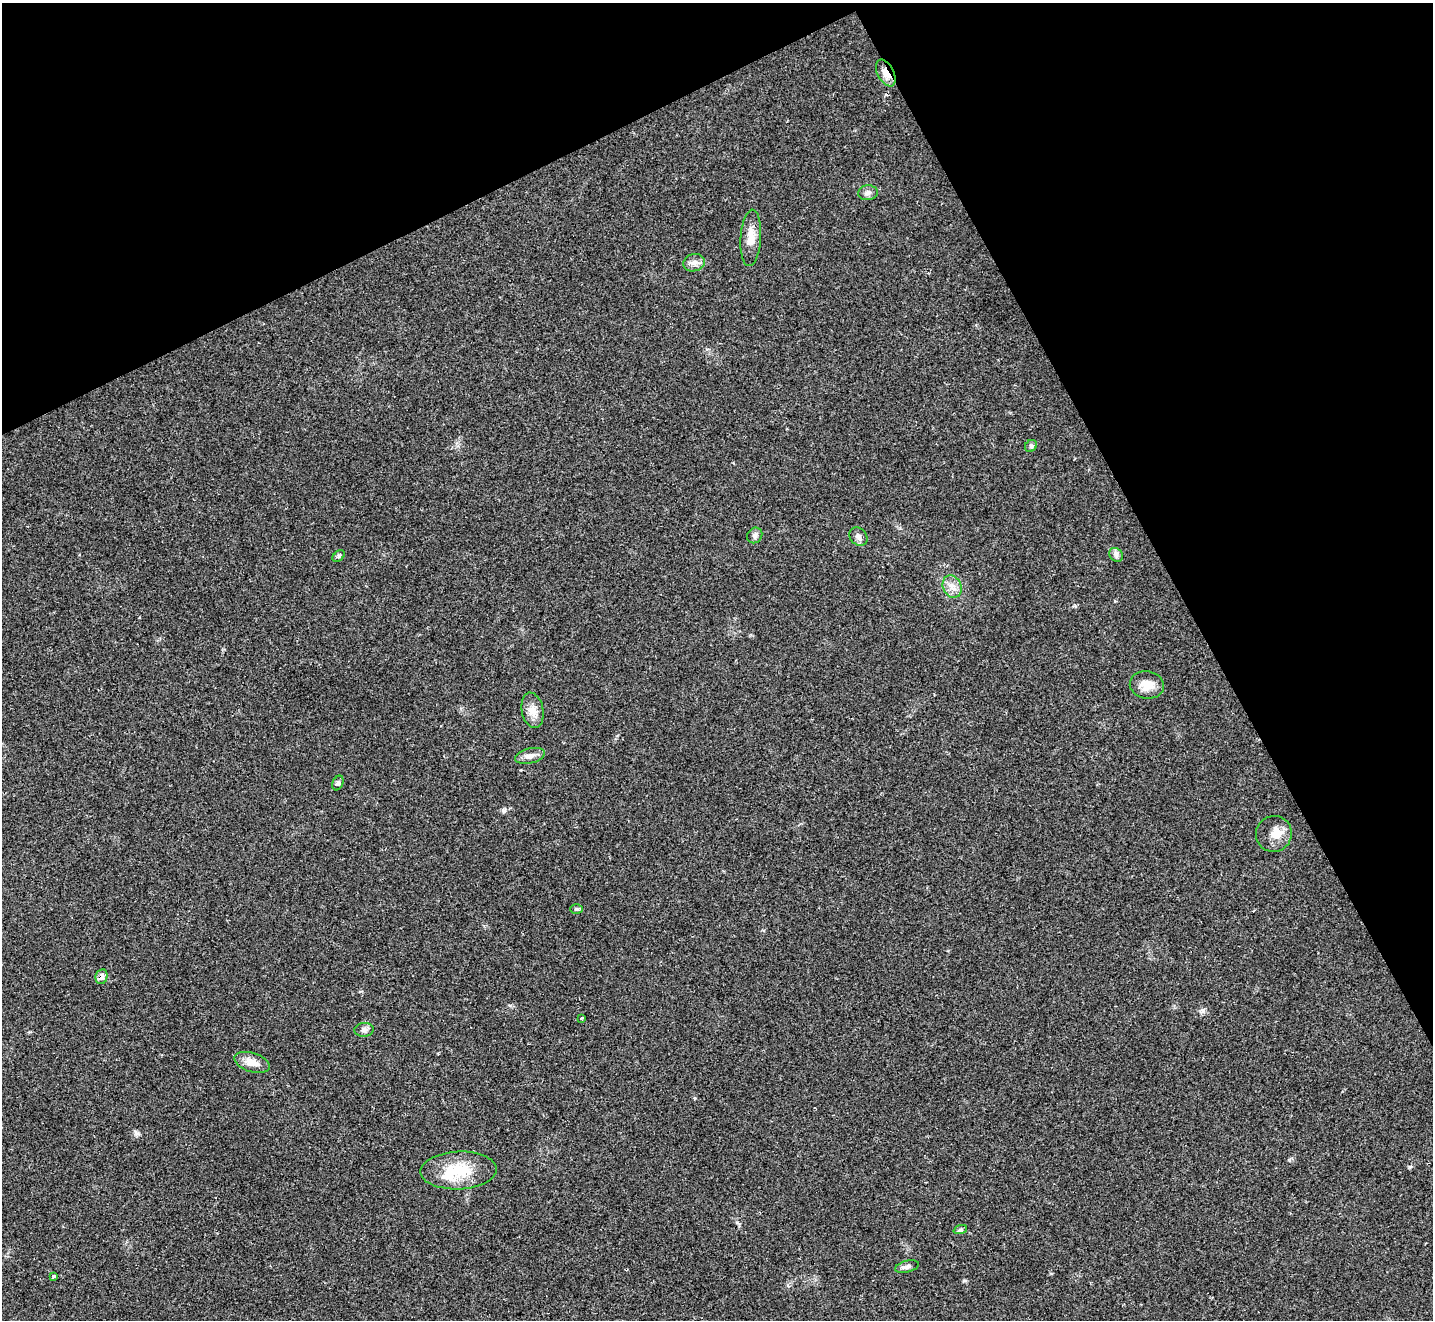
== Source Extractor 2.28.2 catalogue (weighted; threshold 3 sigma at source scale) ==
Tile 3 of 4 x 4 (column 3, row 1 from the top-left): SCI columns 2862-4292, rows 4243-5560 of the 5722 x 5711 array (HDU 1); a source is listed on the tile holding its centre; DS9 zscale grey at full resolution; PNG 1435 x 1322 px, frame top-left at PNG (2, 3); each listed source drawn as its Kron ellipse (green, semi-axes under 4 px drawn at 4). Shown black and unused: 26% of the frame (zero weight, under 2 of 3 exposures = <1% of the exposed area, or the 3 px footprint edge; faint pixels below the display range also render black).
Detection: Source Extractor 2.28.2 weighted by HDU 2 'WHT'; one run over the whole footprint, this tile lists its part. Background 0.0674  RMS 0.0061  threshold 0.0276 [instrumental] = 3 sigma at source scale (4.5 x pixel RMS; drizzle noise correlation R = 1.50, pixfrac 1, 0.05/0.05 arcsec/px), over >= 5 px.
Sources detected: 25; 1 inside a brighter listed object's ellipse — not listed separately; the other 24 listed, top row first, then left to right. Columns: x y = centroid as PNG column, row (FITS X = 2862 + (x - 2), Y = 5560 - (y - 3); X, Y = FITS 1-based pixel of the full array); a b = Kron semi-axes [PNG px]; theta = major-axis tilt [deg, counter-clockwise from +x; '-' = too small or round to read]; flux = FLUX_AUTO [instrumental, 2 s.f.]
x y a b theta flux
886 73 14 8 -62 6.1
868 193 10 7 5 2.4
751 238 28 10 86 7.7
694 263 11 8 16 3.3
1031 446 6 5 - 1.2
755 535 8 7 - 2
858 536 10 8 -45 2.8
1116 555 7 6 - 1.8
339 556 7 4 39 1.2
952 586 11 9 -65 4.7
1147 685 17 13 -9 8.1
532 710 18 11 -79 6
530 756 15 7 13 3.6
338 783 8 5 66 1.6
1274 834 18 18 - 8.3
576 909 6 5 - 1
101 977 7 6 - 4.3
581 1018 3 3 - 3.1
364 1030 9 7 8 2.1
252 1062 18 9 -18 6.7
459 1170 38 19 2 23
960 1230 7 4 18 1.1
907 1267 12 5 15 2.3
54 1276 3 3 - 7.4
Overlapping masked pixels (flux is a lower limit): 2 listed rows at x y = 886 73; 101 977
Unlisted compact peaks at least as high as the median listed source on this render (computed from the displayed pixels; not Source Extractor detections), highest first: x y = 504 811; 136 1133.